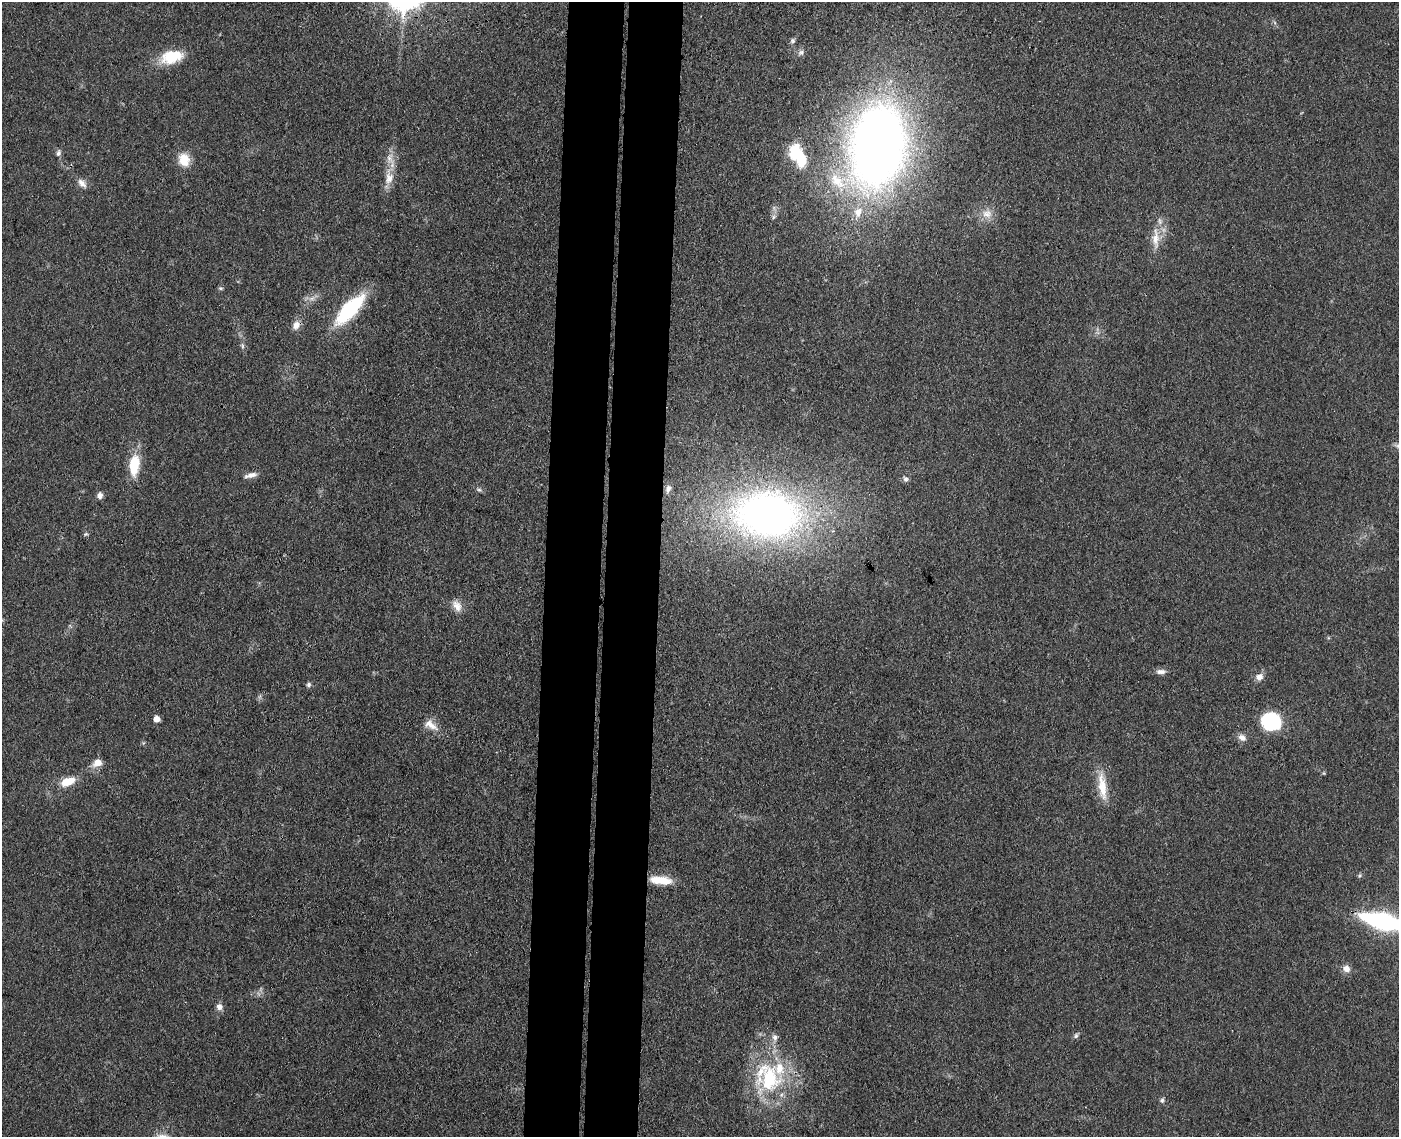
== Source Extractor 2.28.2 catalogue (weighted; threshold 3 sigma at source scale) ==
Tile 8 of 3 x 4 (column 2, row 3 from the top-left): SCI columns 1672-3068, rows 1142-2276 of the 4629 x 4554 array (HDU 1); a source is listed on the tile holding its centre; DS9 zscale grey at full resolution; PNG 1401 x 1139 px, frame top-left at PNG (2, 2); no overlay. Shown black and unused: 8% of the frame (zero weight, under 3 of 4 exposures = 5% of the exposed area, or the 3 px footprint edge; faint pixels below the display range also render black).
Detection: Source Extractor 2.28.2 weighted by HDU 2 'WHT'; one run over the whole footprint, this tile lists its part. Background 0.0894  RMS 0.0064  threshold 0.029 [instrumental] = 3 sigma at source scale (4.5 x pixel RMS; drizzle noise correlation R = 1.50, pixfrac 1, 0.05/0.05 arcsec/px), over >= 5 px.
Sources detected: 47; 1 inside a brighter object's white glare — not listed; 1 inside a brighter listed object's ellipse — not listed separately; the other 45 listed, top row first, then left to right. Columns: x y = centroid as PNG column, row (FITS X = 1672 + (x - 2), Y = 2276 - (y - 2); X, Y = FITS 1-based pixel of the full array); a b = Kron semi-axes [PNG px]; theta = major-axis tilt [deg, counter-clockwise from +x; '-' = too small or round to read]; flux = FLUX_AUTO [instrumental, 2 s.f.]
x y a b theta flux
793 41 8 7 - 1.7
801 53 9 7 53 2.3
172 57 28 15 14 21
878 145 59 37 81 730
795 152 18 13 75 18
58 153 9 6 69 2
390 158 17 10 -78 7
184 160 17 14 -72 10
389 178 19 12 75 8.3
837 181 31 15 -45 23
82 183 14 8 -48 4.1
858 212 15 11 62 8.4
987 214 15 12 -4 6.9
1155 238 31 10 -90 11
221 288 6 4 -18 0.89
349 310 34 13 47 56
296 325 12 9 63 4.7
242 346 7 4 -89 1.2
134 465 23 11 83 21
251 475 17 6 13 3.9
905 479 8 7 - 1.9
668 488 11 7 78 2.6
479 490 7 5 -16 1.4
100 496 7 6 - 3.1
768 515 49 34 -4 430
86 534 6 4 32 0.99
457 606 16 10 -61 6
1161 672 13 6 1 3.1
1259 677 9 8 - 4.4
309 685 7 5 48 1.4
156 719 5 5 - 5.5
1271 722 22 19 -12 36
431 725 21 10 -35 7.4
1242 737 11 8 -33 3.7
97 763 11 9 23 6.1
68 781 16 9 21 12
1102 786 41 10 -83 15
661 880 24 8 -6 15
1382 921 35 12 -14 120
1346 969 10 8 -33 4.3
219 1007 8 8 - 3.4
1076 1035 8 5 74 1.4
775 1037 10 8 -85 3.1
769 1079 40 37 86 65
1162 1100 7 6 - 1.5
Isophote crosses this tile's border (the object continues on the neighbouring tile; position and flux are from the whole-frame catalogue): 1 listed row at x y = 1382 921